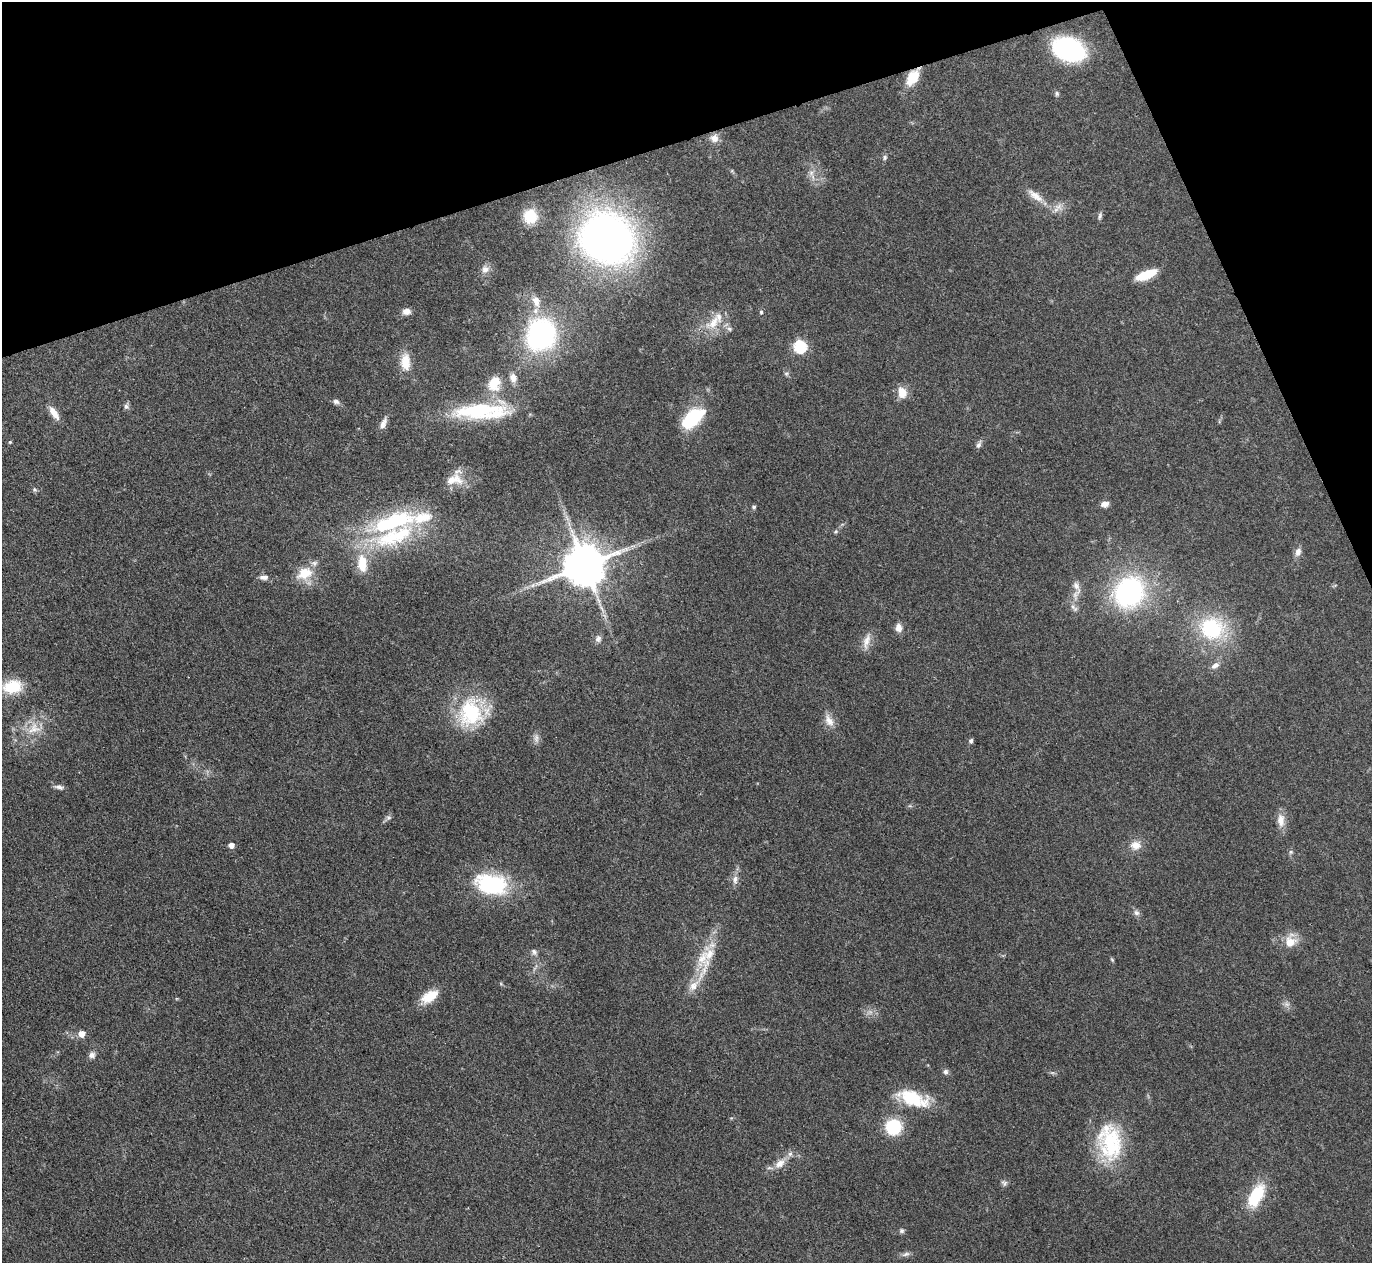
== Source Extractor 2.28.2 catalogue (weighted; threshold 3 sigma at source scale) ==
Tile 3 of 4 x 4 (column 3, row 1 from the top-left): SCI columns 2745-4114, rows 3934-5194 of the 5487 x 5475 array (HDU 1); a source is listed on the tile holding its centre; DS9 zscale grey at full resolution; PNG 1374 x 1265 px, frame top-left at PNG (2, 2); no overlay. Shown black and unused: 16% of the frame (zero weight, under 3 of 4 exposures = <1% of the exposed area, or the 3 px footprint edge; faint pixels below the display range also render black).
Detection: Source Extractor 2.28.2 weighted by HDU 2 'WHT'; one run over the whole footprint, this tile lists its part. Background 0.0712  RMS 0.0053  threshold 0.0238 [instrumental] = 3 sigma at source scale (4.5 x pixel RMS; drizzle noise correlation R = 1.50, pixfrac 1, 0.05/0.05 arcsec/px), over >= 5 px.
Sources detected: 94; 2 too faint to see at this stretch — not listed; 8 inside a brighter listed object's ellipse — not listed separately; the other 84 listed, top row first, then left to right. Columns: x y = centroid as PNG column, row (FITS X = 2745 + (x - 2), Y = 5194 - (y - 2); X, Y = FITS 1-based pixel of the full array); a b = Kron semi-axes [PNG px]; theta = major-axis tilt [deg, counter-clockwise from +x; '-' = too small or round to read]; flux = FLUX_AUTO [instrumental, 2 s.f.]
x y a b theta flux
1069 49 33 22 -20 59
913 77 21 12 58 12
1057 93 6 6 - 1.2
714 138 12 11 - 4.1
885 157 7 6 - 1.2
811 173 10 7 89 2.8
1035 196 27 10 -38 7.5
1058 206 14 11 -31 4.6
530 216 15 14 - 13
1100 216 11 5 73 1.3
607 238 37 32 -22 420
485 269 12 11 - 3.7
1146 275 19 7 22 18
536 301 17 11 -68 6.3
406 311 10 8 7 3.2
761 312 6 5 - 0.93
713 323 28 15 41 13
729 329 8 6 -27 1.6
541 335 26 23 79 110
800 346 6 6 - 62
405 362 22 12 -88 9.6
786 374 7 6 - 1.2
513 378 14 10 -78 4.3
494 384 22 18 71 14
902 392 14 11 -76 6.7
336 402 9 6 -19 1.7
126 406 9 7 87 1.6
481 411 67 18 3 54
54 413 19 8 -55 5.3
692 418 22 12 41 38
383 423 16 7 66 3.3
10 442 5 5 - 0.6
979 445 11 6 65 1.9
454 480 26 15 3 10
34 489 6 6 - 0.97
1105 504 9 6 9 3.3
754 507 5 5 - 0.93
567 518 11 4 -60 2.1
393 522 72 22 17 63
836 532 7 5 35 0.92
1298 552 11 8 71 2.9
362 564 25 13 -84 15
584 565 12 11 - 2300
305 573 22 16 24 13
264 577 11 7 4 2.6
533 585 9 5 36 1.8
1129 592 24 21 49 110
1076 593 25 10 66 6.4
898 628 10 8 -86 3.5
1211 628 28 25 -8 46
598 639 9 8 - 2.2
867 641 24 8 75 5
1215 665 13 7 35 2.9
13 687 25 17 7 16
470 713 39 32 83 41
829 721 19 10 -62 5.4
34 728 21 18 35 13
536 738 14 7 -86 2.6
971 741 6 5 - 1.2
59 787 12 6 -14 2.1
388 817 8 6 35 1.5
1281 820 19 10 -86 5.6
231 845 5 5 - 3.7
1136 845 14 12 9 6
1291 852 6 5 - 0.99
735 880 13 7 89 3.1
491 884 40 24 -13 46
1136 913 9 7 -43 1.9
1291 941 19 15 67 8.6
534 952 9 6 -62 1.8
702 958 36 14 72 18
1112 960 6 4 -62 0.69
429 996 23 12 32 11
82 1034 5 5 - 6.5
92 1055 8 7 - 2.4
946 1072 8 6 75 1.5
912 1098 36 15 -18 27
893 1127 13 13 - 29
1110 1142 49 31 -82 44
780 1163 17 11 42 6.1
1004 1183 9 7 -32 1.5
1256 1196 26 12 63 25
901 1231 7 6 - 1.3
906 1254 12 5 17 1.9
Overlapping masked pixels (flux is a lower limit): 1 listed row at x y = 913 77